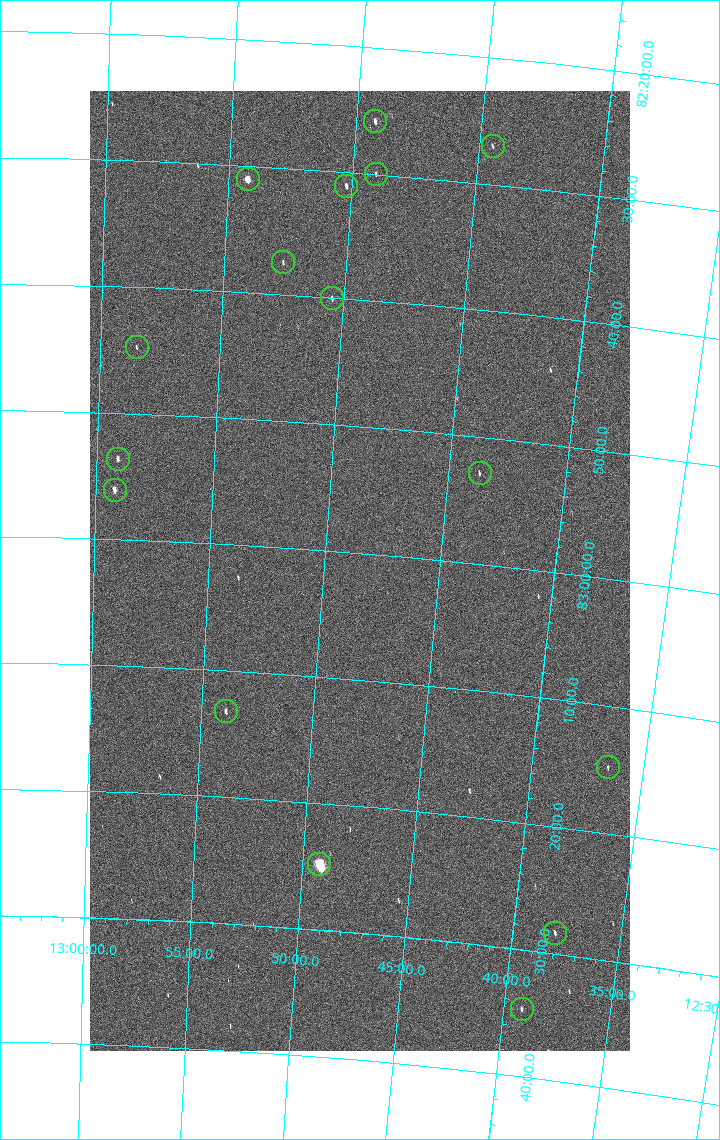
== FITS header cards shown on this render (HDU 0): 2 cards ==
NAXIS1  =                 1080 / length of data axis 1
NAXIS2  =                 1920 / length of data axis 2

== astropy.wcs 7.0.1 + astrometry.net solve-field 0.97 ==
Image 1080 x 1920 px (HDU 0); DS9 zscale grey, zoomed out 1/2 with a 90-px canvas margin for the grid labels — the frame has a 2x2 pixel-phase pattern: neighbouring pixels differ more than pixels two apart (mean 1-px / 2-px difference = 1.495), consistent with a one-shot-colour (mosaic) sensor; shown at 1/2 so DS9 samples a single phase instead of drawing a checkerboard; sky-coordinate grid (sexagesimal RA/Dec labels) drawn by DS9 from the SOLVED WCS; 16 Tycho-2 reference stars matched to detected sources circled (green)
Header WCS: none
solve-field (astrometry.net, Tycho-2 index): SOLVED blind (the file carries no WCS)
Solved WCS: RA---TAN-SIP/DEC--TAN-SIP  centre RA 12:48:25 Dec +83:01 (192.11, +83.02 deg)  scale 2.38 arcsec/px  FOV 42.8' x 76.0'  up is +175 deg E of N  parity flipped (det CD > 0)
(file carries no celestial WCS; the grid is the blind solution)
Tycho-2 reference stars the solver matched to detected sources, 16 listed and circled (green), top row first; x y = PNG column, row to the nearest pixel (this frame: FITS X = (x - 90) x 2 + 1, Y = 1920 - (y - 91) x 2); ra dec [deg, ICRS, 3 dp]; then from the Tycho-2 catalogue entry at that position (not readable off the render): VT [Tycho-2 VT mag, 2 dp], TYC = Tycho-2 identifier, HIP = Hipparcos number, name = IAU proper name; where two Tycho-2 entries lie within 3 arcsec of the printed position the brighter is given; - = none
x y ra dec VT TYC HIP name
375 122 192.316 +82.430 9.26 4557-463-1 62574 -
492 146 191.121 +82.449 10.66 4557-981-1 - -
376 174 192.271 +82.500 10.59 4557-384-1 - -
248 180 193.556 +82.518 7.25 4633-1787-1 62971 -
346 186 192.558 +82.518 9.23 4633-1628-1 - -
283 262 193.148 +82.624 10.34 4633-1610-1 - -
332 298 192.621 +82.668 10.22 4633-1755-1 - -
136 348 194.622 +82.745 11.02 4633-1718-1 - -
118 459 194.780 +82.894 9.65 4633-1511-1 - -
480 474 190.916 +82.881 10.69 4633-1217-1 - -
114 490 194.804 +82.935 8.91 4633-1597-1 - -
226 712 193.478 +83.220 9.59 4633-1699-1 - -
608 768 189.152 +83.247 10.62 4633-1538-1 - -
319 864 192.307 +83.413 5.29 4633-1785-1 62572 -
555 933 189.507 +83.473 10.42 4633-1161-1 - -
522 1009 189.791 +83.577 10.32 4633-1249-1 - -